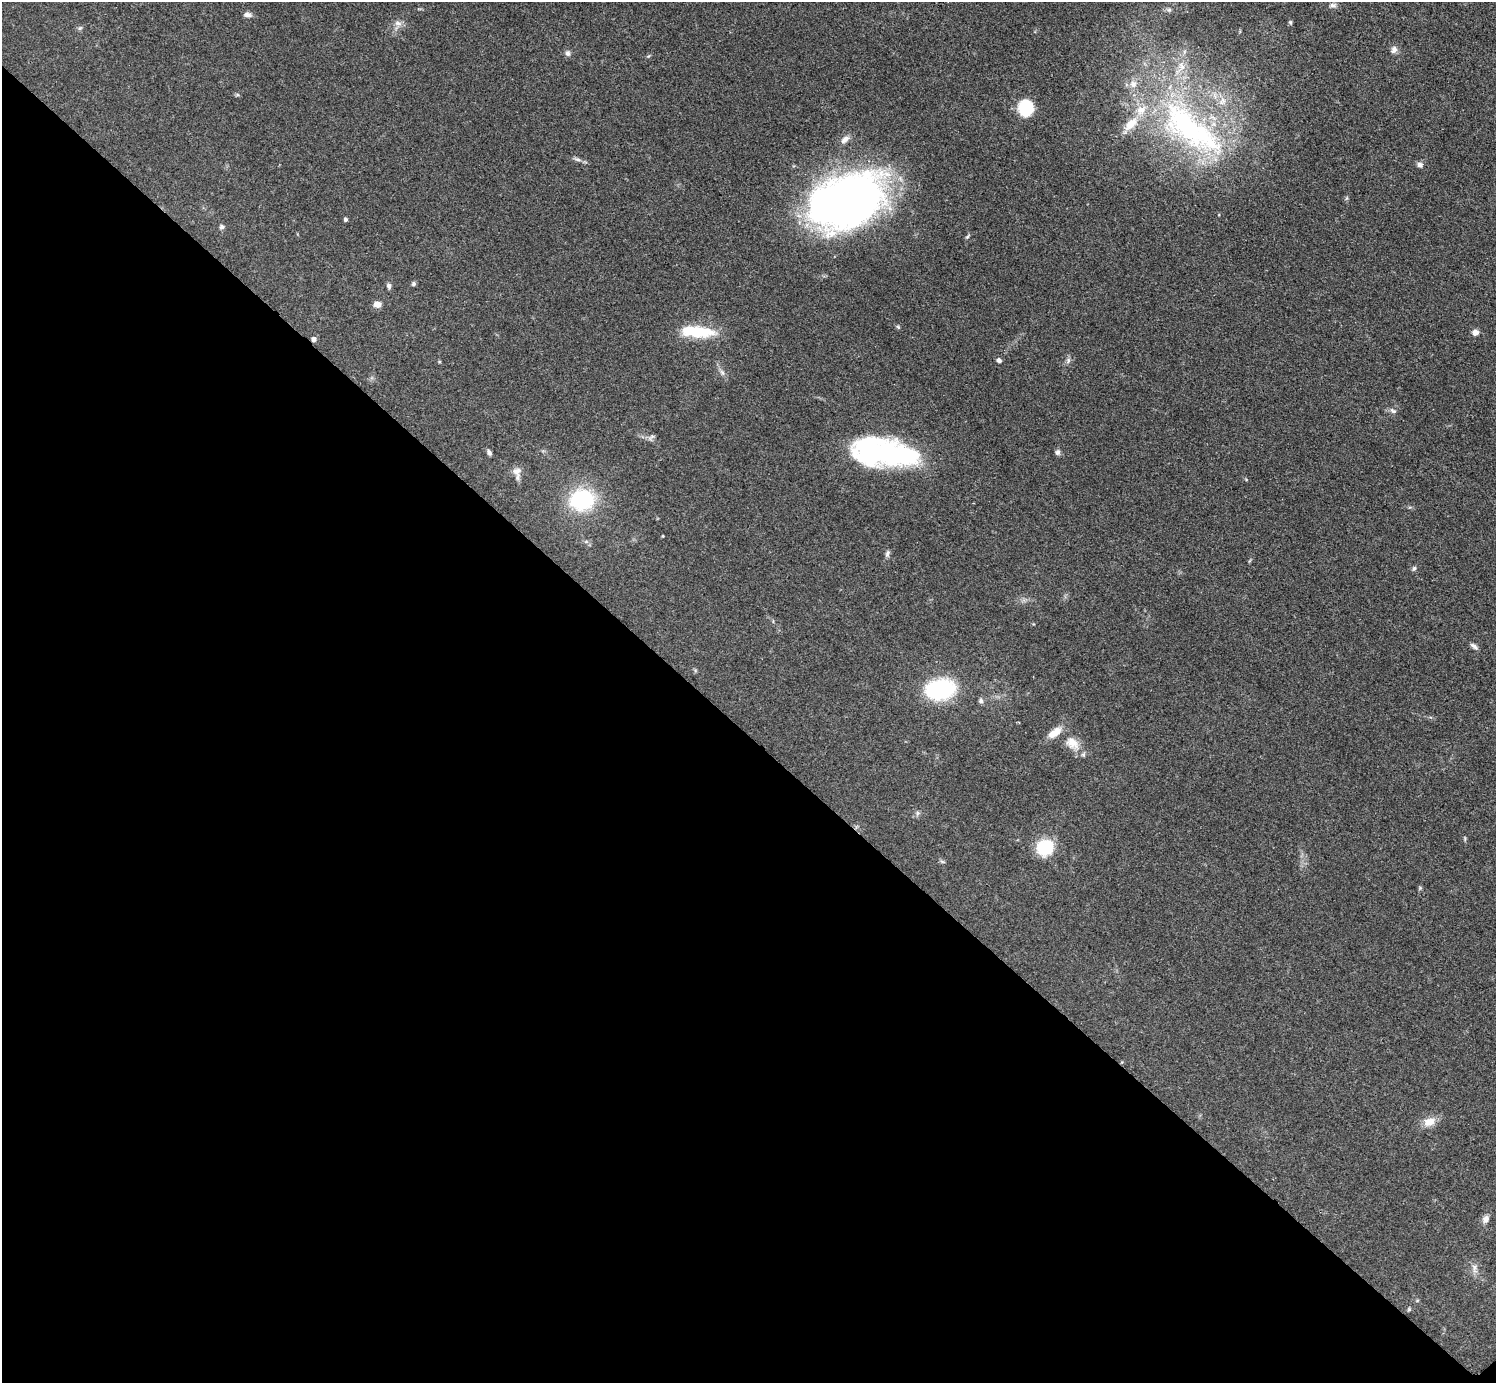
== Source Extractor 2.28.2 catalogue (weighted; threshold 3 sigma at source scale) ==
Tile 14 of 4 x 4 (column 2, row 4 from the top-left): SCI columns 1503-2996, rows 308-1688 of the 5993 x 5993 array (HDU 1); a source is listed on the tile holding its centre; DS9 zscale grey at full resolution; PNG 1498 x 1385 px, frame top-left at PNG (2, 2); no overlay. Shown black and unused: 47% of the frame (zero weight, under 3 of 4 exposures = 1% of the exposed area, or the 3 px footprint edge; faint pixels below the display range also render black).
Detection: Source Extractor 2.28.2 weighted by HDU 2 'WHT'; one run over the whole footprint, this tile lists its part. Background 0.0501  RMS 0.0052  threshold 0.0236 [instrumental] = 3 sigma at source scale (4.5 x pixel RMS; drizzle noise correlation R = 1.50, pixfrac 1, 0.05/0.05 arcsec/px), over >= 5 px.
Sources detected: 62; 1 inside a brighter object's white glare — not listed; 6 inside a brighter listed object's ellipse — not listed separately; the other 55 listed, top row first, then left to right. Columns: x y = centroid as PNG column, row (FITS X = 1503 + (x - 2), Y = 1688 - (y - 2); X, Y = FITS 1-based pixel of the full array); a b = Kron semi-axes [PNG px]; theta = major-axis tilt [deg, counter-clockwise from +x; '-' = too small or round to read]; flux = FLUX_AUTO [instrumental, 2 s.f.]
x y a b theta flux
1333 5 10 5 4 1.7
1169 10 6 6 - 1.1
247 15 11 6 -5 1.9
1290 22 6 5 - 0.79
398 23 11 7 -18 2.7
80 28 7 4 44 0.91
1394 49 10 8 58 2.2
568 53 8 6 -74 1.7
1181 66 14 9 -80 5.7
237 95 6 4 17 0.69
1026 108 15 13 -71 25
1191 129 118 43 -38 150
845 139 13 8 41 3.1
577 159 11 5 -10 1.7
1420 165 7 7 - 1.9
1347 198 7 4 88 0.75
846 201 73 47 25 320
345 219 4 4 - 1.1
222 227 6 6 - 1.5
967 237 8 3 50 0.78
413 284 6 5 - 1.1
389 286 8 5 -79 1.4
377 304 8 6 -9 4.1
898 327 5 4 - 0.76
697 331 40 15 -4 21
1475 332 7 6 - 3.2
314 339 5 5 - 2.3
999 360 6 5 - 1.5
1068 360 9 5 65 1.5
722 373 9 6 -62 1.7
1393 411 10 6 -29 1.6
651 438 12 6 45 1.5
489 452 6 4 -57 1.5
889 452 63 25 -11 95
1057 452 7 6 - 1.6
516 471 13 10 13 3.7
582 500 19 16 12 54
663 536 3 2 - 0.41
887 553 10 5 77 1.6
1414 568 7 5 57 1
1474 646 11 5 -35 1.7
940 689 25 17 8 54
981 701 7 6 - 1.4
1072 743 24 15 -42 9.1
917 813 8 4 83 1
1465 838 8 4 -82 0.67
1045 848 19 17 35 20
942 862 7 4 -2 0.85
1420 888 6 5 - 0.68
1122 1062 5 3 - 0.44
1429 1122 15 11 18 6.4
1486 1219 10 8 65 2.7
1474 1268 15 7 -83 3
1417 1300 6 4 1 0.61
1409 1309 5 5 - 0.72
Overlapping masked pixels (flux is a lower limit): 2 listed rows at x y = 314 339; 1122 1062